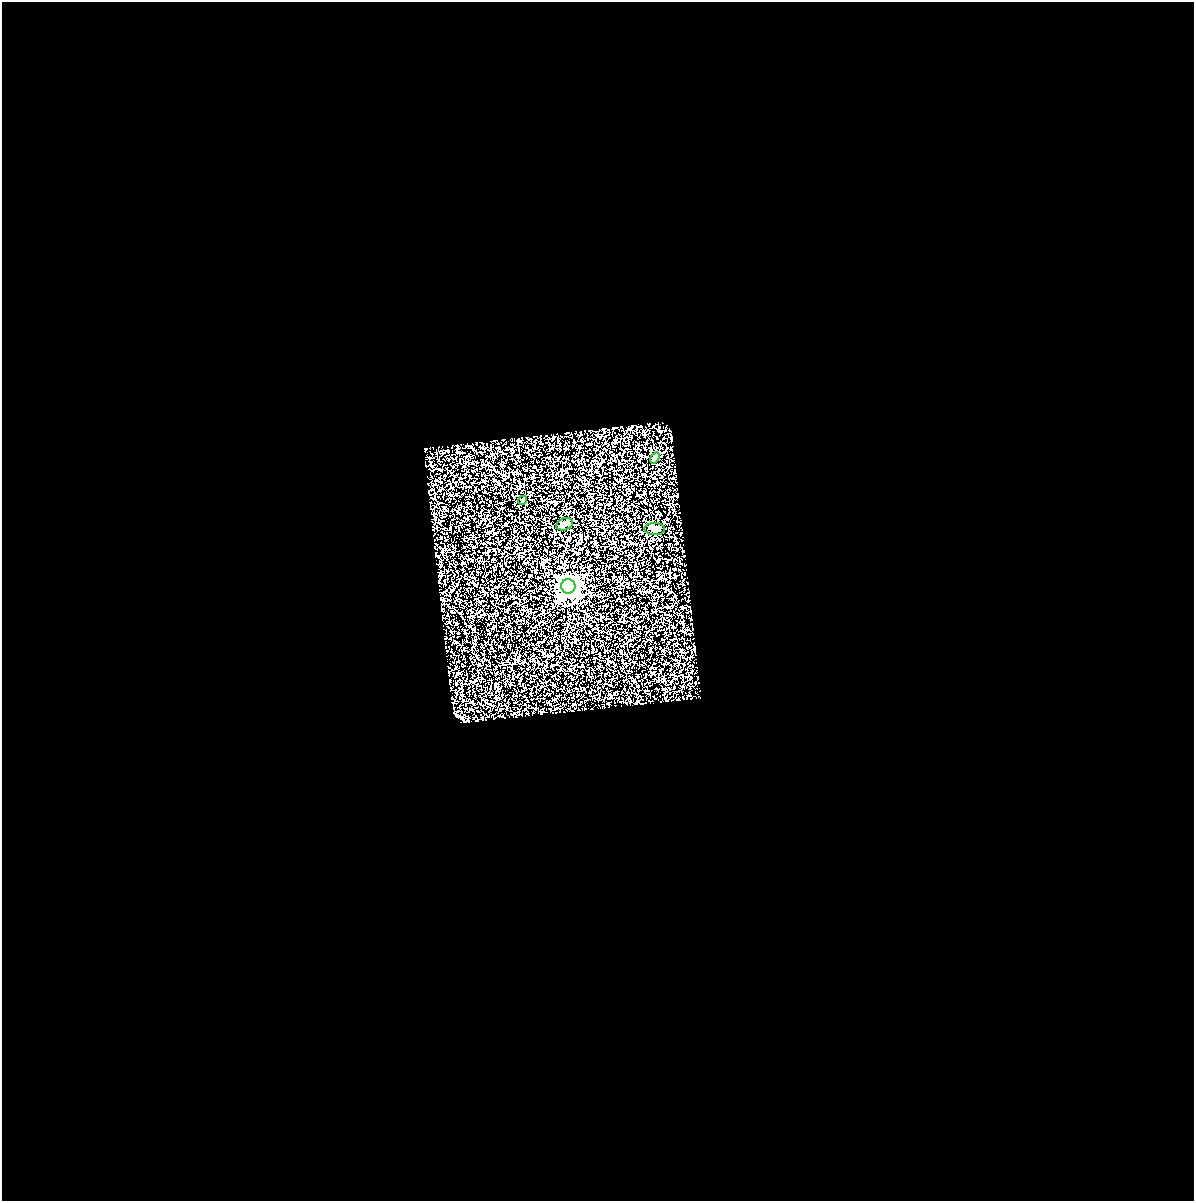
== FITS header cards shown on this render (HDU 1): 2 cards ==
NAXIS1  =                 1192
NAXIS2  =                 1199

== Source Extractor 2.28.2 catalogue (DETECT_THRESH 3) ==
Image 1192 x 1199 px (HDU 1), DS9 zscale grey, 1 PNG px = 1 image px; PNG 1196 x 1203 px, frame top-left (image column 1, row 1199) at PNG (2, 2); each listed source drawn as its Kron ellipse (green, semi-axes under 4 px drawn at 4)
Background 0.782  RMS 1.2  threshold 3.56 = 3 sigma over >= 5 px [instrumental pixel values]
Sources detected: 5; all 5 listed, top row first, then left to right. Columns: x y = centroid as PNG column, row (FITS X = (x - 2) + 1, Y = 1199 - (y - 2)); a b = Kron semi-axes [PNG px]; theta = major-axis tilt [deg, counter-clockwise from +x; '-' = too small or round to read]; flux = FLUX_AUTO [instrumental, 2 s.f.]
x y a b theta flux
655 458 6 4 53 170
523 500 4 3 - 100
565 524 8 6 21 230
655 529 10 6 -3 230
568 586 7 7 - 36000